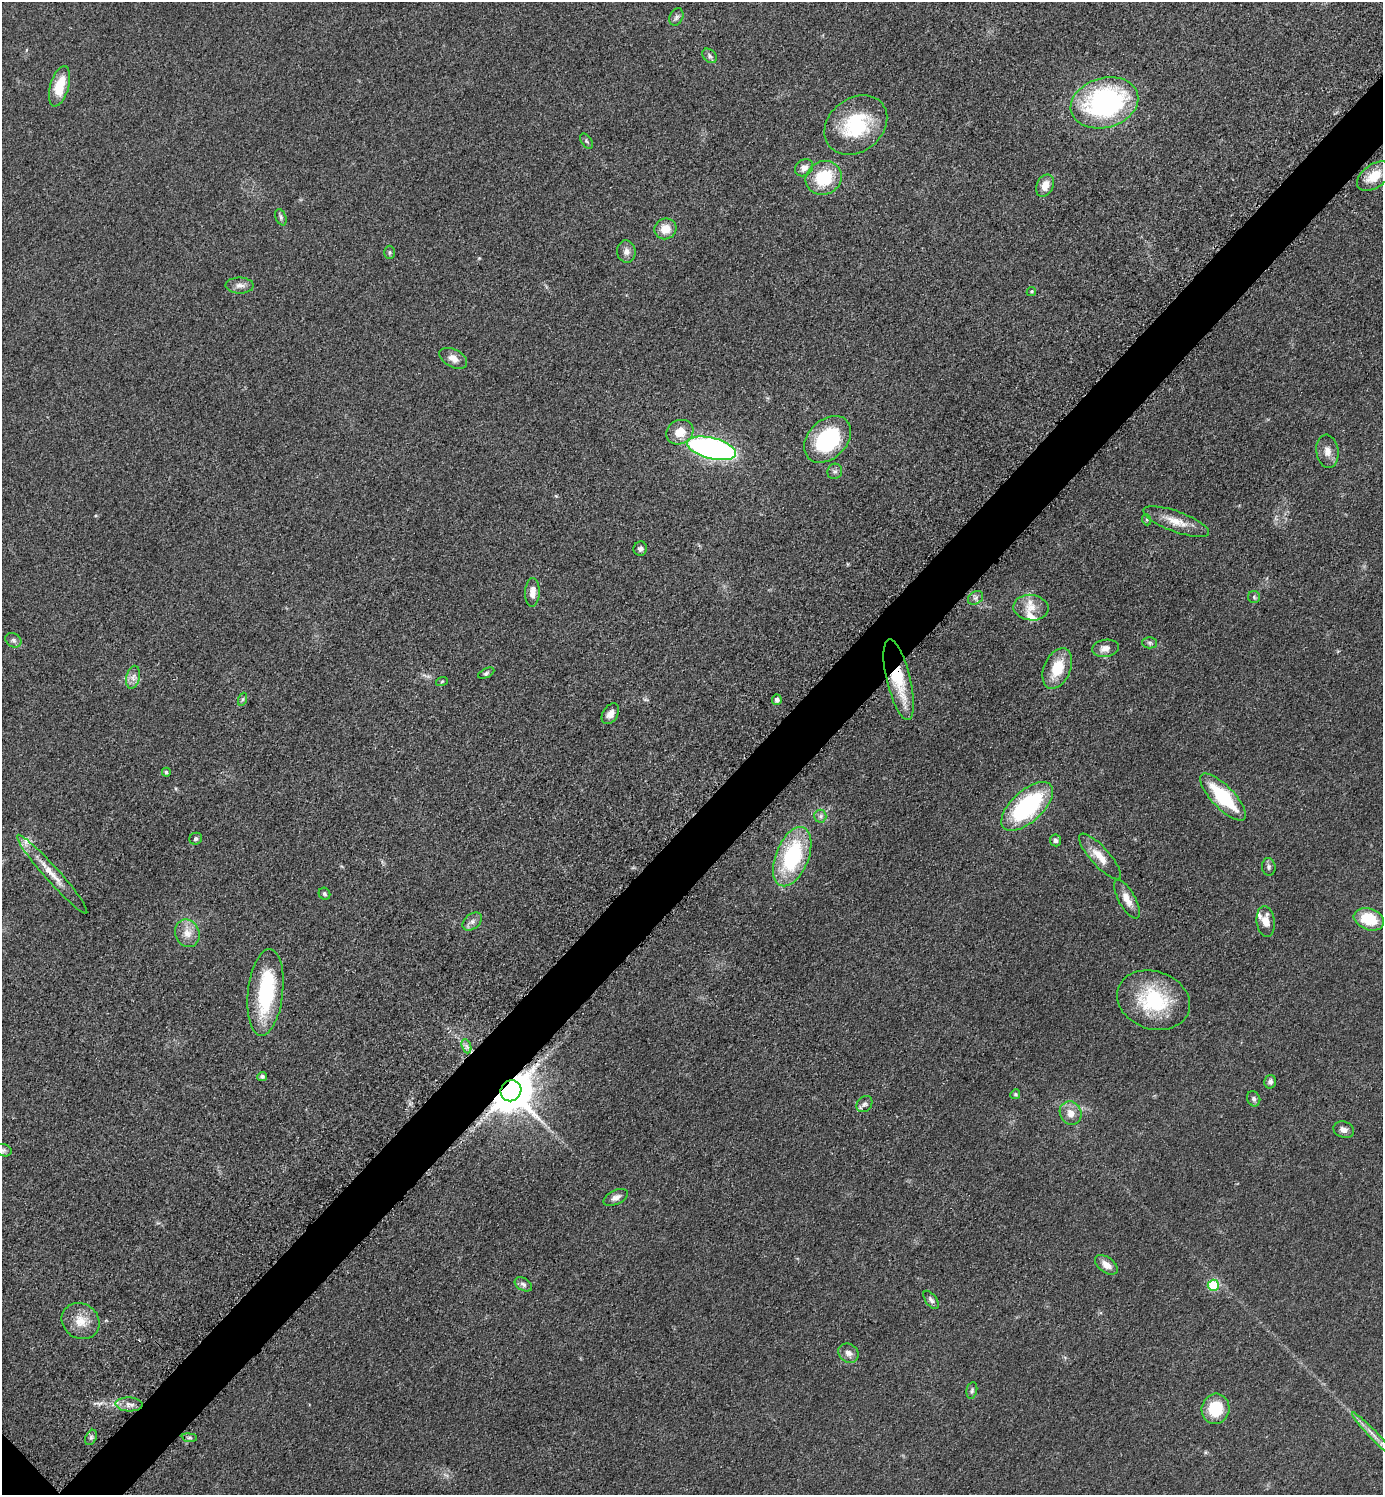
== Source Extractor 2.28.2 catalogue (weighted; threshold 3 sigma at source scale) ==
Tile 10 of 4 x 4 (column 2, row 3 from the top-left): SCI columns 1592-2972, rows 1513-3005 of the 6049 x 6048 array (HDU 1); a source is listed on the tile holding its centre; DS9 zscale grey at full resolution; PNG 1385 x 1497 px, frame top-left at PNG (2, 2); each listed source drawn as its Kron ellipse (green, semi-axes under 4 px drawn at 4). Shown black and unused: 4% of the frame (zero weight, under 3 of 5 exposures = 4% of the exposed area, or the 3 px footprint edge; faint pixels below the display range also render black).
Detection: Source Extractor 2.28.2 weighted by HDU 2 'WHT'; one run over the whole footprint, this tile lists its part. Background 0.05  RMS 0.0054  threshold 0.0244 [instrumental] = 3 sigma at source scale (4.5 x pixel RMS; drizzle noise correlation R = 1.50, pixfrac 1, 0.05/0.05 arcsec/px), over >= 5 px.
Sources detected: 85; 1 inside a brighter object's white glare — neither listed nor drawn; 3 inside a brighter listed object's ellipse — not listed separately; the other 81 listed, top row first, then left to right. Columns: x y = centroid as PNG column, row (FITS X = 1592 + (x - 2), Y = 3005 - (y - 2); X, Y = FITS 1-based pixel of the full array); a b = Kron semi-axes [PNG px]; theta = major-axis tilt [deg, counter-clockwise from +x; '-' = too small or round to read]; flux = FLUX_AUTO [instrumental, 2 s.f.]
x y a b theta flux
676 17 9 6 62 1.7
709 56 8 6 -43 1.5
59 86 21 9 74 16
1104 103 34 25 16 110
856 125 34 26 39 37
586 141 8 5 -55 0.99
804 168 9 8 - 3.1
1374 176 19 11 36 11
824 178 18 16 27 24
1045 185 12 8 64 5.8
281 217 8 5 -70 1.2
665 229 11 10 - 7.5
389 252 7 5 -90 0.99
626 252 11 9 -84 3.1
240 285 14 8 0 3.1
1031 291 5 4 - 0.61
453 358 15 8 -27 4
680 432 14 12 27 8.7
828 439 27 19 45 48
712 448 25 10 -14 170
1327 451 16 11 -82 4.7
835 471 8 7 - 1.5
1147 520 5 3 - 0.64
1176 522 35 10 -20 9.2
640 549 7 6 - 1.8
532 592 14 7 88 4.6
1254 597 6 6 - 1.1
976 598 8 6 35 1.8
1031 608 18 12 -8 8.1
13 640 8 6 -34 1.6
1150 643 7 5 -1 1.2
1105 648 13 8 9 4.2
1057 668 21 13 67 15
486 673 9 4 25 1.2
133 677 11 6 77 2.8
899 680 41 11 -76 25
442 681 6 3 20 0.69
243 699 7 4 71 0.95
777 700 5 5 - 1.8
610 714 11 7 57 3.6
166 772 4 4 - 1.1
1223 797 31 11 -46 34
1027 806 32 15 42 64
820 816 6 6 - 1.5
196 839 6 6 - 1.3
1055 840 6 5 - 1.5
1100 856 29 9 -48 8.5
792 857 31 16 68 52
1269 867 9 6 -83 1.5
52 874 52 7 -48 10
324 894 6 5 - 1.2
1127 899 21 8 -61 5.8
1369 919 15 10 -19 20
472 921 11 7 39 2.6
1266 921 15 9 -82 6.6
187 933 14 12 -67 5.9
265 992 43 17 84 45
1153 1000 37 29 -19 41
466 1046 7 4 -70 1.6
262 1076 5 4 - 1.2
1270 1082 7 6 - 1.9
511 1091 11 10 - 2000
1015 1094 5 4 - 0.71
1254 1099 8 6 -66 1.5
864 1104 9 7 48 1.9
1071 1113 12 10 -65 5.4
1344 1130 10 8 -19 2.8
4 1150 8 6 -18 1.6
616 1197 13 7 26 2.8
1106 1265 13 7 -36 4.2
523 1284 9 6 -32 2
1213 1285 5 5 - 25
931 1300 10 5 -53 1.8
81 1321 20 17 -35 9.5
848 1353 11 9 -40 3.1
972 1390 8 5 80 1.2
129 1404 13 7 -3 3.1
1215 1409 15 14 - 19
1372 1434 29 3 -47 4.7
91 1437 8 5 64 1.3
189 1438 7 4 -7 1.1
Overlapping masked pixels (flux is a lower limit): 2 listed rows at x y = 899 680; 511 1091